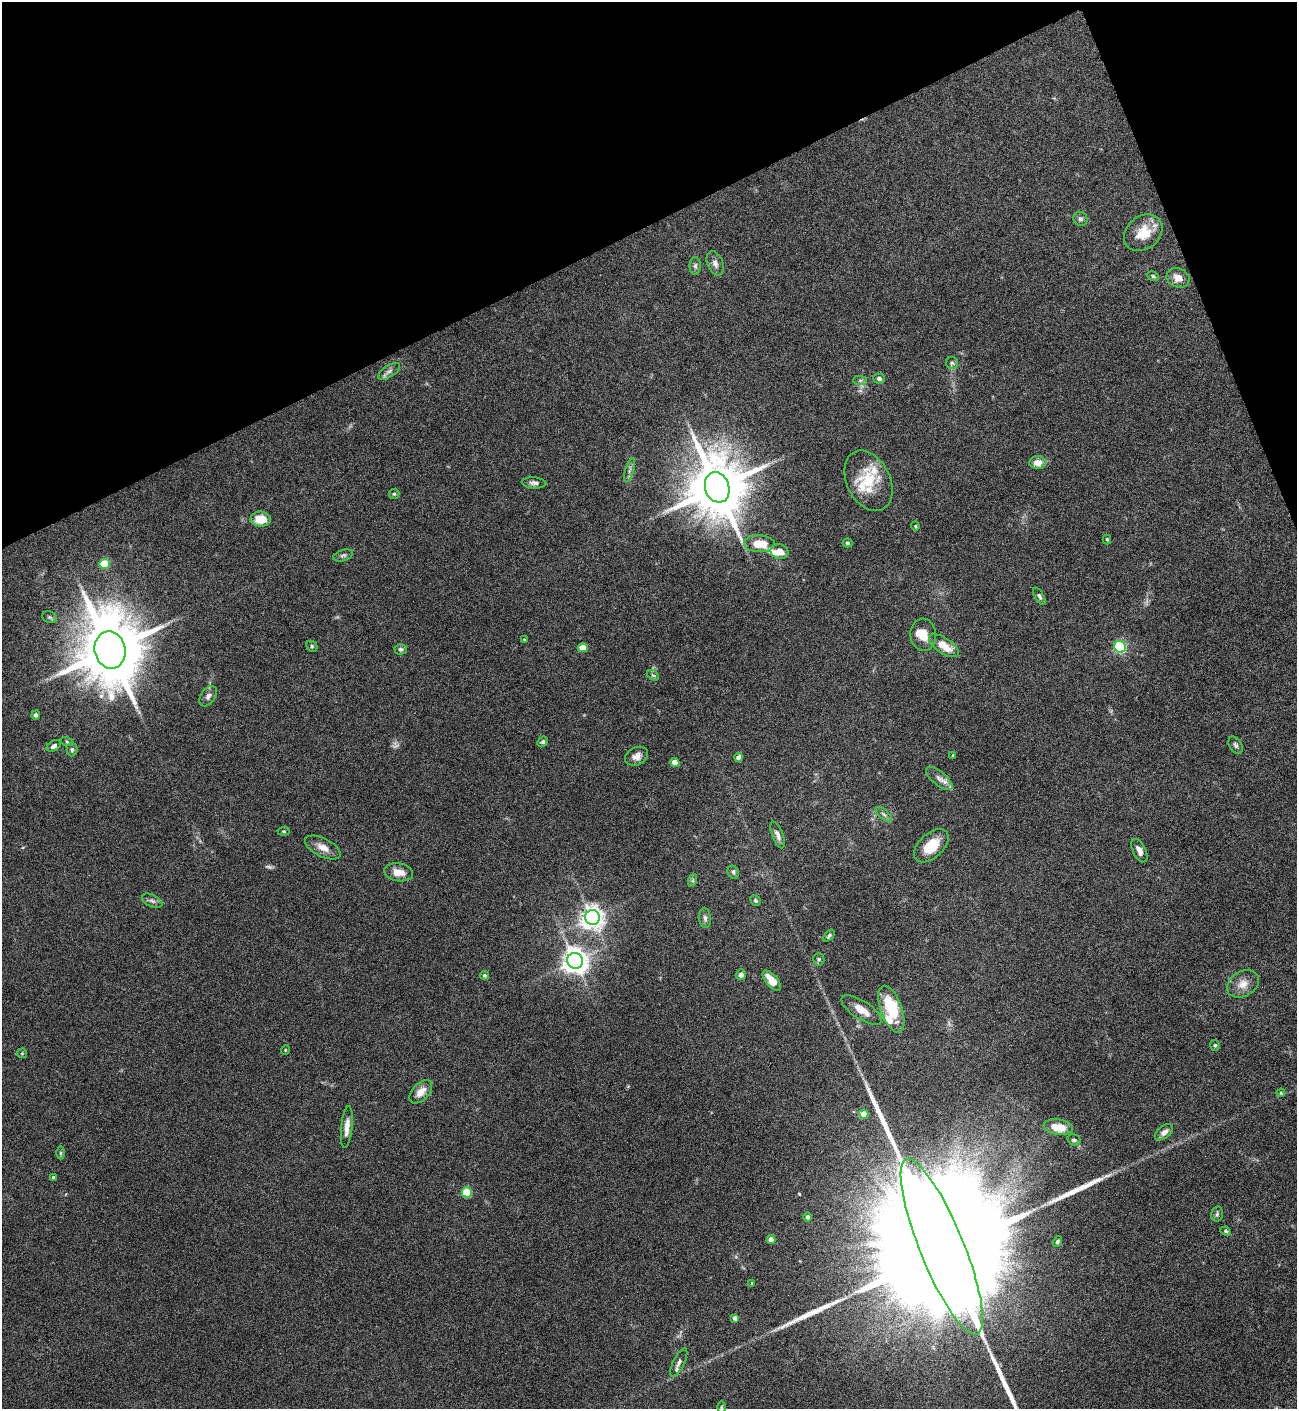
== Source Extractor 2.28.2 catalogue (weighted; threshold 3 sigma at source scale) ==
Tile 3 of 4 x 4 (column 3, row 1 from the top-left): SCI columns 2743-4037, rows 4221-5627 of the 5617 x 5627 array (HDU 1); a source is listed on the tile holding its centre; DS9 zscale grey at full resolution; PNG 1299 x 1411 px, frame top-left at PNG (2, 2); each listed source drawn as its Kron ellipse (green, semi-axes under 4 px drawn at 4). Shown black and unused: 20% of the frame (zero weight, under 4 of 8 exposures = <1% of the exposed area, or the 3 px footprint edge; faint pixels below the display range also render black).
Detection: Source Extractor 2.28.2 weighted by HDU 2 'WHT'; one run over the whole footprint, this tile lists its part. Background 0.0778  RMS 0.0045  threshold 0.0184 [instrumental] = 3 sigma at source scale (4.09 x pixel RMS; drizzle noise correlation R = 1.36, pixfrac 0.8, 0.05/0.05 arcsec/px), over >= 5 px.
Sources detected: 103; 2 too faint to see at this stretch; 1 inside a brighter object's white glare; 2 long thin detections or spike segments (spike, bleed or trail) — neither listed nor drawn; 6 inside a brighter listed object's ellipse — not listed separately; the other 92 listed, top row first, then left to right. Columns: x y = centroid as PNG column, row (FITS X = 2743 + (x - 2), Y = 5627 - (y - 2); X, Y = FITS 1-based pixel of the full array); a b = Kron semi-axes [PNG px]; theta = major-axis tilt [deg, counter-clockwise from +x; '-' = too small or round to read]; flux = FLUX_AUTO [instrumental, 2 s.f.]
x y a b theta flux
1080 219 7 6 - 1.1
1143 233 21 16 39 9.4
715 263 13 7 -68 2.1
695 266 9 5 -90 1
1153 276 6 4 -28 0.64
1178 278 12 9 -20 4
952 363 6 6 - 0.84
389 371 12 5 34 1.6
879 379 6 5 - 1
860 380 7 4 -1 0.82
1038 463 8 6 -2 4.4
629 470 12 3 72 1.1
868 481 32 21 -63 15
534 483 12 5 -3 1.4
717 487 15 12 -72 3000
394 494 5 5 - 0.6
261 519 10 7 -5 8.8
915 526 4 4 - 0.39
1107 539 5 4 - 0.46
847 543 5 4 - 0.82
759 544 15 8 -2 9.3
780 552 9 7 -20 3.6
343 555 10 5 17 0.96
104 564 5 5 - 14
1039 596 10 4 -59 0.91
50 617 7 5 -21 0.88
923 635 16 13 -83 5.8
525 640 4 3 - 0.56
312 646 6 5 - 0.63
944 646 17 7 -34 7.7
1120 647 6 5 - 54
583 648 5 4 - 5.6
401 649 6 5 - 0.96
110 650 19 15 -78 4000
653 675 6 4 -29 0.69
208 696 11 7 53 1.9
36 715 4 4 - 1.2
67 742 6 4 -19 0.56
543 742 6 4 44 0.65
1236 745 9 6 -58 1.1
54 746 7 5 30 1.4
72 750 7 5 89 0.94
953 755 3 3 - 0.45
637 756 12 9 26 2.7
739 757 4 4 - 2.1
675 762 4 4 - 5.3
939 779 16 7 -39 2.5
884 814 10 4 -41 1.2
284 831 6 4 6 0.5
778 835 14 5 -68 1.9
931 846 20 12 43 10
323 847 19 9 -26 4.1
1139 851 12 6 -64 2.7
398 872 15 9 -9 4.7
733 872 7 5 -64 0.75
693 880 7 4 72 0.6
755 900 6 4 -47 0.84
152 901 11 6 -25 1.5
592 917 7 7 - 320
705 918 10 6 -83 1.2
829 936 7 4 51 0.85
819 959 6 5 - 0.76
575 961 8 7 - 430
484 975 4 4 - 0.83
741 975 5 5 - 1.5
772 981 12 6 -50 5.4
1243 984 17 12 30 4.7
891 1009 24 10 -70 19
861 1010 23 9 -33 5
1215 1045 5 4 - 0.6
285 1050 5 3 - 0.32
22 1053 5 4 - 0.52
421 1092 14 8 46 4
1281 1093 4 4 - 0.42
864 1114 5 4 - 8
347 1127 21 5 84 3.6
1058 1127 15 7 -8 7.7
1164 1132 10 6 37 2.2
1074 1140 6 5 - 1.1
61 1153 6 4 90 0.57
53 1177 4 4 - 0.84
467 1192 5 5 - 19
1217 1214 7 5 76 0.88
808 1217 5 4 - 1.1
1226 1231 5 4 - 0.62
771 1239 4 4 - 3.1
1057 1242 6 4 55 0.72
942 1247 94 22 -68 61000
752 1283 3 3 - 0.41
735 1318 4 4 - 2.1
679 1363 15 5 64 1.8
721 1407 6 4 90 0.58
Isophote crosses this tile's border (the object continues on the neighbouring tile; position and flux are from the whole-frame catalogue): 1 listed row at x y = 942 1247